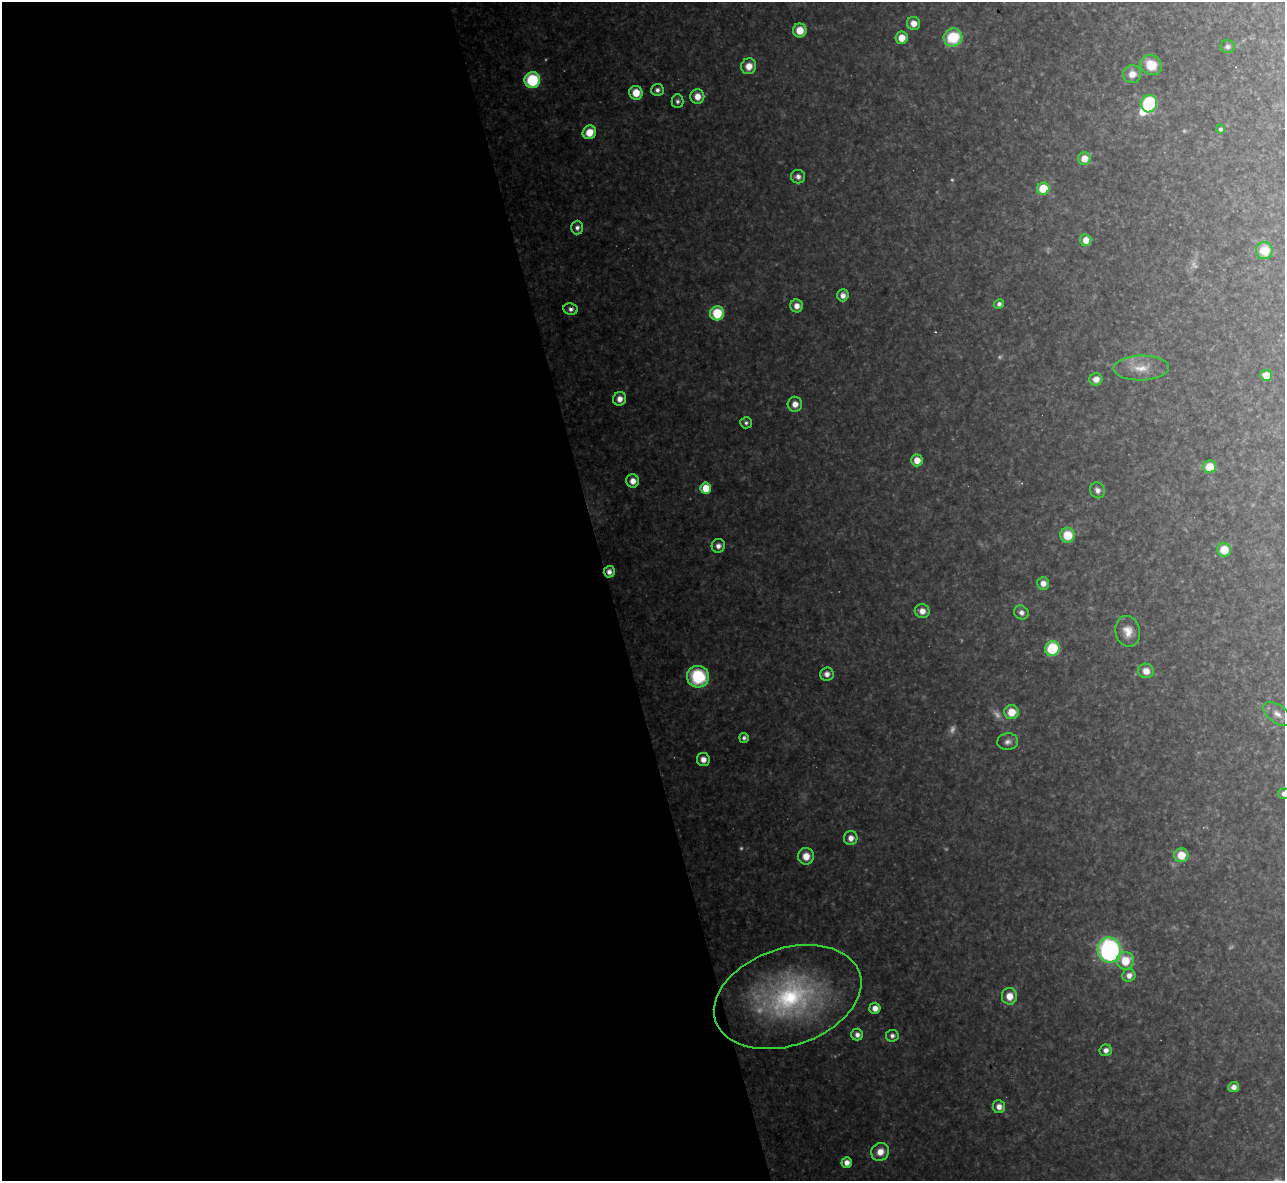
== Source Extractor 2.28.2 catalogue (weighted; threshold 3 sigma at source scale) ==
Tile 9 of 4 x 4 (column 1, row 3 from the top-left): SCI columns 1-1283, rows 1321-2499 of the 5133 x 5116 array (HDU 1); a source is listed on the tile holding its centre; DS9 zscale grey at full resolution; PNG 1287 x 1183 px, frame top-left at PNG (2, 2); each listed source drawn as its Kron ellipse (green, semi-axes under 4 px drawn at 4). Shown black and unused: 47% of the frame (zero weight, under 3 of 4 exposures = <1% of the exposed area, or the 3 px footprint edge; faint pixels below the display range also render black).
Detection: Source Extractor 2.28.2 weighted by HDU 2 'WHT'; one run over the whole footprint, this tile lists its part. Background 0.318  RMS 0.019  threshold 0.0847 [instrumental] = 3 sigma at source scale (4.5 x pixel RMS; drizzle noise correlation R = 1.50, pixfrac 1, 0.05/0.05 arcsec/px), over >= 5 px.
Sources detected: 82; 9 too faint to see at this stretch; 1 inside a brighter object's white glare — neither listed nor drawn; the other 72 listed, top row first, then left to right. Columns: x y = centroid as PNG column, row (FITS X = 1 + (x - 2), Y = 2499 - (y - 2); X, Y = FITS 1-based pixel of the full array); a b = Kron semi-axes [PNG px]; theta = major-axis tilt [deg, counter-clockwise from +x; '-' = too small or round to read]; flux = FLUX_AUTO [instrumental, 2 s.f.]
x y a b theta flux
913 23 6 6 - 19
800 30 7 6 - 32
953 37 9 9 - 99
901 38 6 6 - 29
1228 47 7 6 - 7.5
1151 65 11 9 -30 47
749 66 8 7 - 24
1132 74 9 9 - 21
532 80 8 7 - 140
657 90 6 6 - 7.7
636 93 7 6 - 36
697 96 7 7 - 22
677 101 7 6 - 5.8
1149 104 9 7 71 210
1220 129 4 4 - 4.6
589 132 7 6 - 38
1084 158 6 6 - 28
798 177 7 6 - 10
1043 189 6 6 - 68
577 228 7 6 - 8.3
1086 240 6 5 - 20
1264 250 8 8 - 45
843 295 6 5 - 12
999 304 5 4 - 6.9
797 306 6 6 - 16
571 309 7 6 - 8.8
717 313 7 7 - 81
1141 368 28 12 1 39
1266 375 6 5 - 22
1096 379 6 6 - 17
620 399 7 6 - 16
795 404 7 7 - 17
746 423 6 5 - 5.2
917 460 6 6 - 24
1210 467 6 6 - 39
633 481 6 6 - 18
706 488 5 5 - 45
1097 490 8 7 - 11
1067 535 7 7 - 52
718 546 7 6 - 11
1224 550 7 7 - 39
609 572 6 5 - 9.9
1043 583 6 6 - 15
922 611 7 6 - 17
1021 612 7 6 - 10
1128 631 15 12 -78 24
1052 648 7 7 - 100
1146 671 8 7 - 21
827 674 7 6 - 12
698 677 11 11 - 140
1011 712 7 7 - 37
1277 714 16 8 -37 16
744 738 5 5 - 5.8
1008 742 10 8 7 9.8
703 760 6 6 - 16
1284 793 6 5 - 8.9
851 838 7 7 - 14
1181 855 7 7 - 37
806 856 8 8 - 27
1109 950 12 11 - 400
1125 961 9 8 - 47
1129 975 7 6 - 13
1009 996 8 7 - 27
788 997 76 48 19 450
875 1008 5 5 - 16
857 1035 6 6 - 9.2
892 1036 6 6 - 7.4
1106 1050 6 5 - 10
1234 1087 5 5 - 12
999 1107 6 6 - 14
880 1152 9 8 - 25
847 1162 5 5 - 14
Overlapping masked pixels (flux is a lower limit): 1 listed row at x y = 609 572
Isophote crosses this tile's border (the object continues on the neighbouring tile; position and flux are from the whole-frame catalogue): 1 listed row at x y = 1284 793